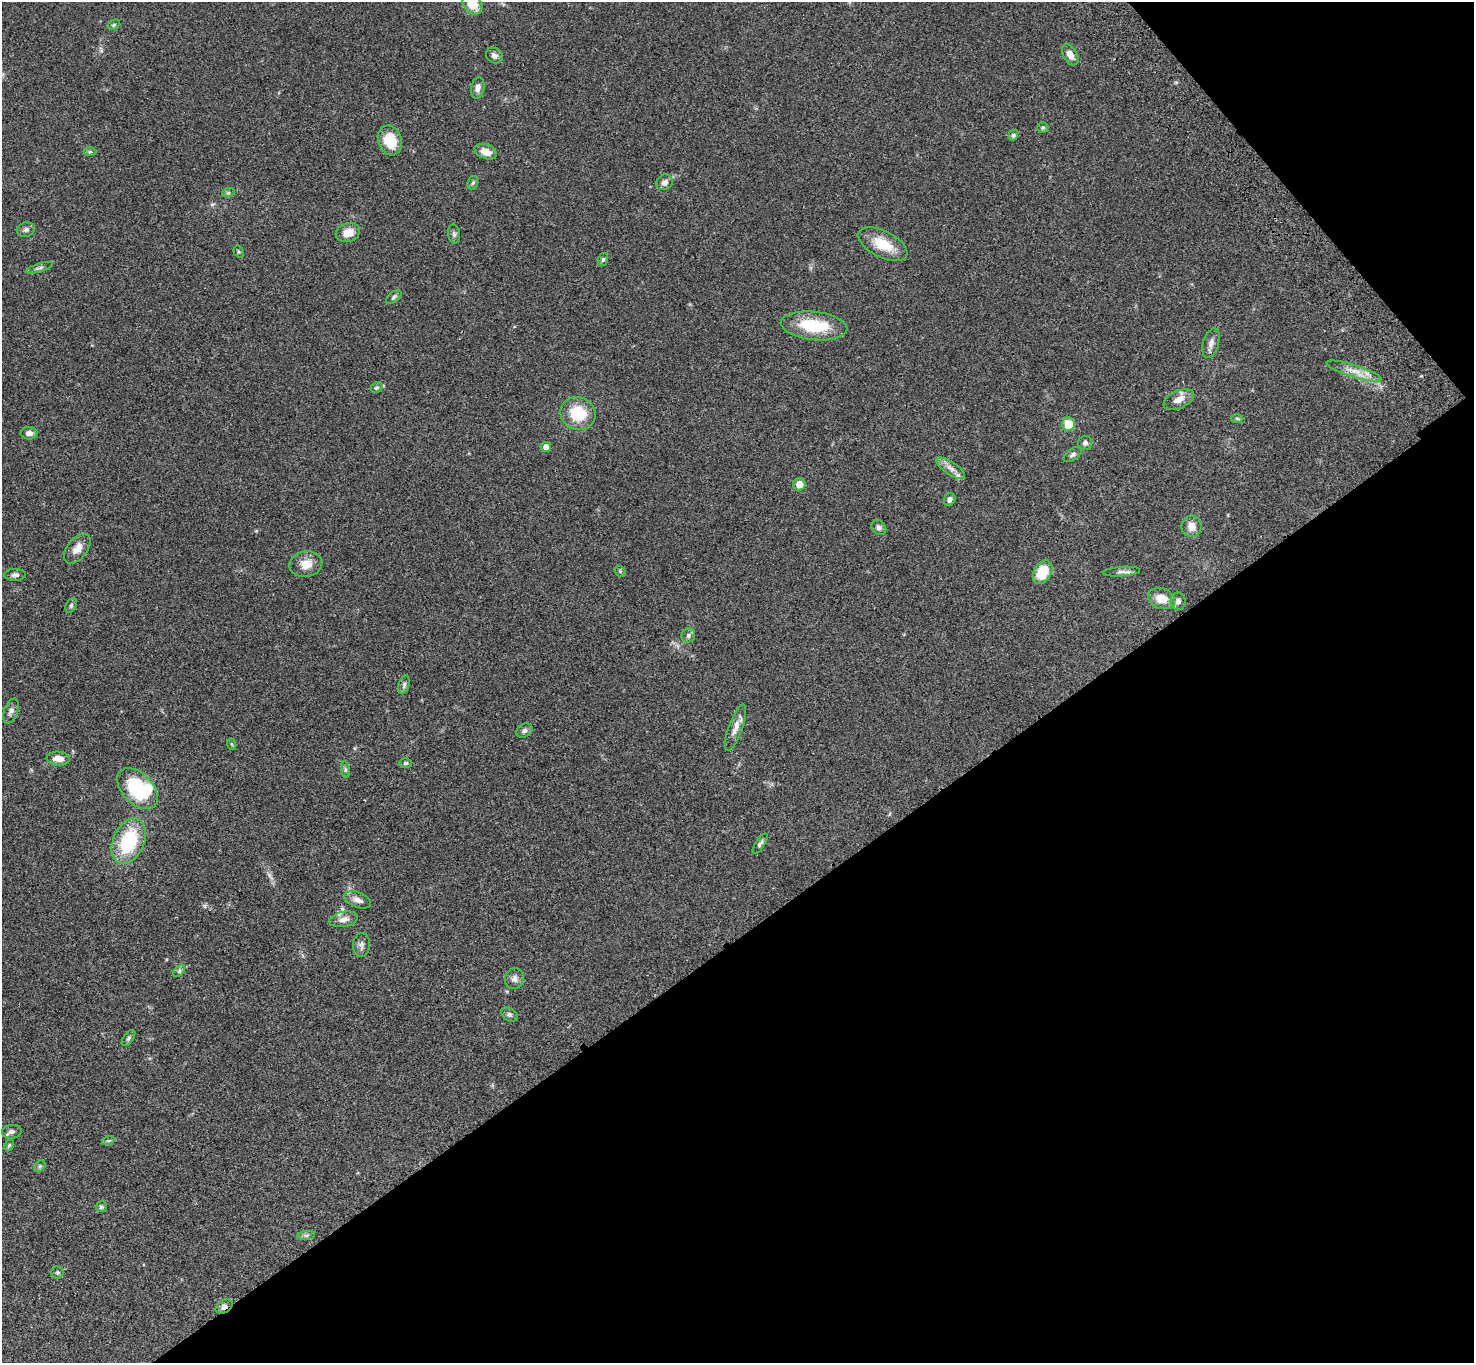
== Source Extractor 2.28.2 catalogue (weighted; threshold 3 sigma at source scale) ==
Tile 12 of 4 x 4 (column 4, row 3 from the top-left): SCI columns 4520-5991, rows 1741-3101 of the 6093 x 6062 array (HDU 1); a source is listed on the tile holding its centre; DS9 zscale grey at full resolution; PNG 1476 x 1365 px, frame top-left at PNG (2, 2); each listed source drawn as its Kron ellipse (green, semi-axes under 4 px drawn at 4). Shown black and unused: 35% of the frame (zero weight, under 3 of 4 exposures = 6% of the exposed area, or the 3 px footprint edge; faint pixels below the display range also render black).
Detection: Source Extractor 2.28.2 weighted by HDU 2 'WHT'; one run over the whole footprint, this tile lists its part. Background 0.0463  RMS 0.0052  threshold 0.0232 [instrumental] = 3 sigma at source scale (4.5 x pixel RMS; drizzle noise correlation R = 1.50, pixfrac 1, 0.05/0.05 arcsec/px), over >= 5 px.
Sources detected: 77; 1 inside a brighter object's white glare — neither listed nor drawn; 2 inside a brighter listed object's ellipse — not listed separately; the other 74 listed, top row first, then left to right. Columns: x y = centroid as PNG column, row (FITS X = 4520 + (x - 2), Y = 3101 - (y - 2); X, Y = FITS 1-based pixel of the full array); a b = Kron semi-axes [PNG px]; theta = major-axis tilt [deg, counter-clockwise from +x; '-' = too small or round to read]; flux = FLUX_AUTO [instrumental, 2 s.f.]
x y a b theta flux
472 4 11 8 -48 10
114 25 6 4 31 0.74
494 55 9 7 -35 2
1070 55 11 7 -60 4
478 88 11 6 78 2.5
1043 128 5 5 - 0.83
1013 135 5 4 - 1.2
390 140 15 11 -71 12
90 152 6 4 1 0.7
486 152 11 7 -21 5.3
665 182 9 7 37 2.3
473 183 7 5 65 0.84
228 193 6 4 18 0.67
26 230 9 7 18 1.6
348 233 12 9 18 5.7
454 234 9 6 -79 1.3
883 244 26 13 -27 13
239 252 6 5 - 0.67
603 259 7 5 72 0.98
40 268 14 3 16 1.2
394 297 9 5 41 1.1
814 326 33 14 -6 24
1211 343 15 8 74 2.8
1354 371 29 6 -17 5.8
377 387 6 5 - 1
1179 399 16 8 25 4.3
578 413 18 16 -23 18
1237 419 6 4 -1 0.68
1068 424 7 6 - 10
29 433 8 6 0 2.3
1085 443 7 7 - 1.3
546 447 5 5 - 2.5
1073 455 10 5 37 1.4
951 468 16 6 -34 3.2
799 484 6 6 - 6
950 499 6 5 - 1.8
1191 526 10 10 - 4.4
879 527 8 6 -45 1.6
77 549 17 10 51 4.7
306 564 16 12 11 6.1
620 571 6 4 -47 0.62
1043 572 13 8 60 14
1121 572 19 4 4 2
15 575 11 6 1 1.6
1162 599 14 10 -22 6.9
1178 601 9 7 -85 1.6
71 605 8 5 63 1
688 635 7 6 - 1.4
404 685 9 5 75 1.2
11 711 13 7 70 2
736 728 24 7 70 4.2
524 731 8 6 31 1.4
231 744 6 4 -70 0.5
58 758 11 7 -5 4.2
405 763 6 5 - 0.86
345 770 8 4 -82 0.96
138 789 25 15 -45 32
129 841 24 15 66 30
760 844 11 4 57 1.2
358 900 14 7 -22 3.2
344 919 14 7 12 3.1
361 945 12 8 85 2
179 971 7 4 46 0.84
514 978 10 9 - 2.3
509 1015 8 6 -33 1.3
129 1038 9 5 53 1.1
12 1132 10 7 5 1.6
108 1141 6 4 17 0.73
9 1145 6 4 61 0.71
40 1166 6 5 - 0.86
101 1207 5 5 - 0.95
306 1235 9 4 8 1.1
57 1272 6 6 - 0.91
224 1306 9 6 31 1.9
Overlapping masked pixels (flux is a lower limit): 1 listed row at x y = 224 1306
Isophote crosses this tile's border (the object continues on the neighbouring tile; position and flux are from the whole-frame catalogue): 1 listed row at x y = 472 4